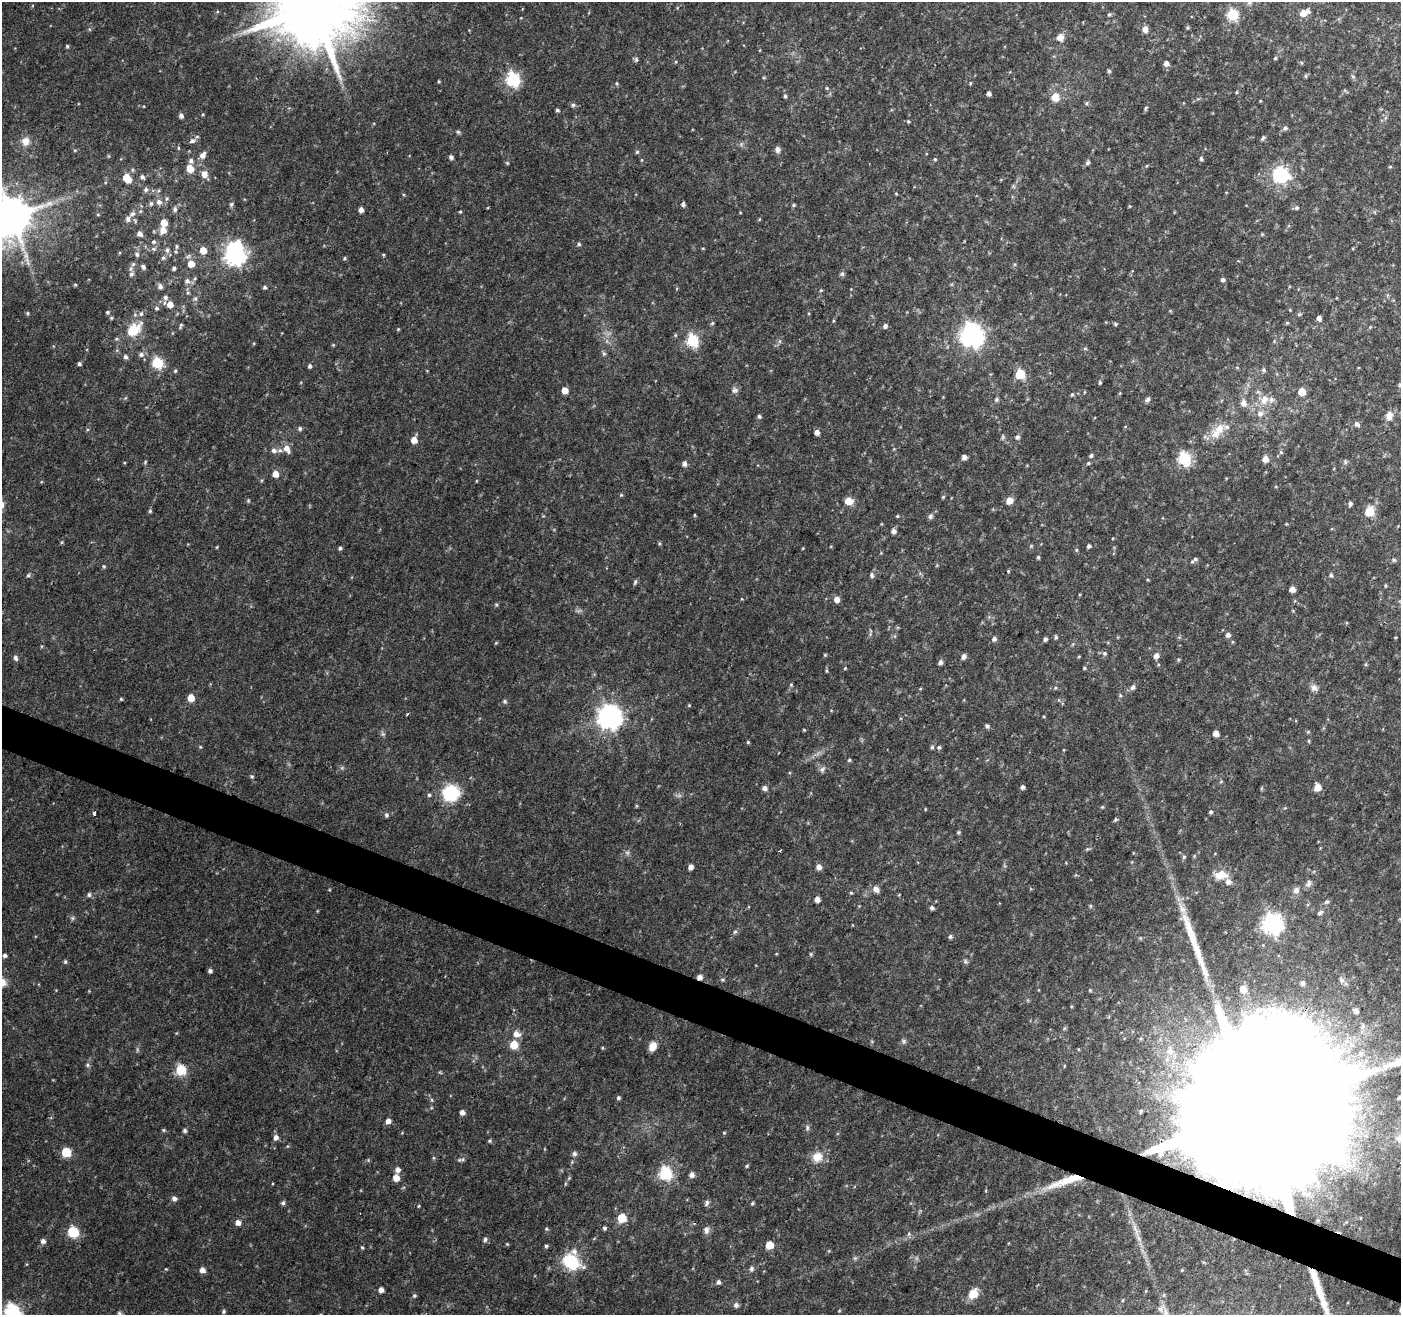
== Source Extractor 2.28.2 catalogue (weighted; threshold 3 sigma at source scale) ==
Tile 6 of 4 x 4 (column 2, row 2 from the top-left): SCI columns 1401-2799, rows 2833-4145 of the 5604 x 5729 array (HDU 1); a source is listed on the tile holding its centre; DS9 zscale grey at full resolution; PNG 1403 x 1317 px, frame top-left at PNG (2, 2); no overlay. Shown black and unused: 3% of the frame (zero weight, under 2 of 3 exposures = <1% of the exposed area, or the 3 px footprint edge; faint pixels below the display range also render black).
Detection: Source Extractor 2.28.2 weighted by HDU 2 'WHT'; one run over the whole footprint, this tile lists its part. Background 0.04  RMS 0.0064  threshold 0.0289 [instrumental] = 3 sigma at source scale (4.5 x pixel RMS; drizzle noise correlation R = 1.50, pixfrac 1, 0.0396/0.0396 arcsec/px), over >= 5 px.
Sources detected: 344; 1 too faint to see at this stretch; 2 long thin detections or spike segments (spike, bleed or trail) — not listed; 9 inside a brighter listed object's ellipse — not listed separately; the other 332 listed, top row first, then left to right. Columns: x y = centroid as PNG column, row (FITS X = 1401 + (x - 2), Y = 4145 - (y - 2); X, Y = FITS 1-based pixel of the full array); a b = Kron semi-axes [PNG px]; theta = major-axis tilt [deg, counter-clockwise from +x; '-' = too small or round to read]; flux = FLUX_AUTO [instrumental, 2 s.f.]
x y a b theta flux
314 7 21 20 - 8600
1304 13 9 5 22 8
1109 14 5 5 - 1.1
1232 15 6 6 - 59
1187 28 5 4 - 0.88
1145 29 8 7 - 3
1060 37 8 8 - 4.4
67 46 4 4 - 0.86
1275 58 5 4 - 0.85
636 59 7 5 77 1.2
1166 63 5 5 - 3.4
1301 63 5 3 - 0.66
1109 71 5 5 - 0.91
1305 76 5 4 - 0.8
1353 76 6 5 - 0.98
513 79 7 6 - 100
439 81 4 3 - 0.67
617 83 5 4 - 0.76
970 83 4 4 - 0.63
827 88 5 4 - 0.68
989 94 4 4 - 2.3
785 96 4 4 - 0.96
1055 97 9 9 - 7.5
1260 101 4 3 - 0.44
1087 103 6 4 89 0.84
573 105 6 5 - 1.2
1146 108 6 4 68 0.96
557 110 4 3 - 1
181 116 5 4 - 2.2
908 121 4 4 - 0.8
1285 128 5 5 - 1.5
458 132 6 5 - 0.97
1263 138 6 4 62 1.1
25 141 13 12 - 5.7
192 141 7 6 - 2.1
178 148 5 3 - 0.68
777 149 8 6 -82 2.2
75 150 5 3 - 0.67
637 152 5 5 - 0.94
203 155 10 7 56 3.3
451 157 4 4 - 2
935 159 5 4 - 0.65
1201 159 5 4 - 1.2
191 161 7 6 - 2.1
507 163 5 4 - 0.75
1087 163 7 5 45 1.4
1390 167 5 3 - 0.58
190 169 5 5 - 12
204 174 8 7 - 5.2
1280 175 12 11 - 46
142 177 6 5 - 1.6
127 178 6 5 - 17
1013 186 6 4 -71 0.91
146 190 6 6 - 1.7
896 194 5 3 - 0.55
167 198 6 5 - 1.1
159 202 7 7 - 3
151 203 6 5 - 1.2
231 204 5 5 - 1.3
683 204 4 4 - 1.6
794 205 5 4 - 0.85
1297 208 5 5 - 1.2
175 209 8 5 89 1.6
361 210 4 4 - 3
460 212 4 3 - 0.76
132 214 8 6 39 2
98 215 5 3 - 0.53
12 216 11 11 - 2400
128 219 7 6 - 2.2
164 223 5 5 - 8.6
163 230 7 6 - 5.5
140 234 5 5 - 3
154 242 6 5 - 1.2
579 244 5 4 - 1.2
176 246 7 3 90 0.92
167 250 7 6 - 1.9
203 250 6 5 - 7.8
137 254 6 5 - 1.5
235 254 9 8 - 370
163 258 5 5 - 1.2
344 258 5 4 - 0.8
1238 261 4 2 - 0.54
133 264 6 5 - 1.4
191 264 6 6 - 6.9
143 267 6 5 - 1.6
174 268 4 3 - 1.4
131 274 7 6 - 1.7
842 274 7 6 - 1.4
195 278 6 4 72 0.91
1223 280 5 5 - 1.5
187 281 7 7 - 2.4
75 284 5 3 - 0.56
160 286 6 6 - 2.1
265 287 5 4 - 1.3
821 290 4 4 - 0.72
188 293 6 4 -18 0.79
165 297 7 7 - 2.1
195 298 6 5 - 1.3
170 304 6 6 - 5.8
157 308 6 6 - 1.3
107 312 5 4 - 0.97
28 313 5 4 - 0.86
111 318 5 4 - 0.75
1319 318 4 4 - 2.5
712 323 6 4 45 0.85
1287 323 5 4 - 0.72
1115 324 5 4 - 0.82
181 325 7 4 72 0.98
885 326 5 5 - 1.9
1370 327 4 4 - 0.54
398 329 4 4 - 0.61
133 330 21 12 41 17
675 335 5 3 - 0.62
972 335 8 8 - 500
692 340 6 6 - 81
780 341 7 4 90 1.2
333 345 4 4 - 0.58
1085 348 6 4 0 0.82
141 354 7 6 - 2.1
604 354 7 5 -89 1.3
125 357 5 5 - 1.9
157 363 6 5 - 53
79 364 4 4 - 1.4
310 366 5 4 - 1.3
1264 370 6 5 - 1.1
175 371 5 4 - 0.87
1020 374 6 5 - 39
1100 382 5 4 - 0.94
1400 385 6 4 -90 0.76
565 390 5 5 - 5.9
734 390 8 7 - 2.1
1258 392 7 4 -18 1.1
1302 392 5 5 - 12
1072 394 5 4 - 0.82
1148 399 7 5 45 1.5
996 400 6 5 - 1.2
1264 400 14 10 70 7.2
1243 403 8 7 - 3.8
1260 413 9 7 16 3
759 416 5 4 - 1.3
1389 416 13 9 81 4.5
1357 424 7 5 -42 1.9
1219 428 15 12 67 8.7
300 429 5 5 - 1.4
817 432 5 5 - 3
1003 437 7 5 83 1
1017 437 6 5 - 1.6
414 440 5 5 - 6.6
287 449 9 7 -60 5
274 450 7 6 - 2.2
1281 452 5 4 - 0.91
1091 455 5 5 - 1.2
964 457 5 4 - 2.6
1184 458 7 6 - 81
1265 459 5 5 - 6.1
145 462 6 4 48 0.72
1345 462 6 4 -72 0.89
1088 463 5 4 - 0.8
684 464 6 5 - 2.3
275 474 5 5 - 6.2
621 495 4 4 - 0.7
943 497 6 3 45 0.73
1009 500 7 6 - 5.5
248 501 5 4 - 0.79
848 501 6 5 - 9.6
1350 503 6 4 82 1.4
150 511 5 5 - 0.87
1369 512 6 6 - 27
694 515 5 3 - 0.6
897 516 4 4 - 0.68
930 516 7 6 - 1.6
894 531 5 5 - 2.7
659 543 5 4 - 0.79
1031 546 5 4 - 0.7
1089 546 4 4 - 1.6
217 547 5 3 - 0.52
340 548 5 4 - 1.3
803 548 4 3 - 0.48
1076 550 5 3 - 0.74
1038 557 4 4 - 0.84
1195 559 8 5 7 1.5
1394 560 6 5 - 1.2
104 566 5 4 - 0.74
1008 571 4 3 - 0.74
28 575 6 4 23 1.1
872 575 7 5 -78 1.5
1331 575 6 5 - 1.2
635 582 7 4 74 1.1
1385 586 5 3 - 0.65
1292 589 5 5 - 4.5
837 599 5 5 - 4.6
496 605 5 4 - 0.83
1228 635 5 5 - 2.4
1056 637 5 4 - 1
994 639 6 5 - 1.9
1045 639 4 4 - 1.5
1105 653 6 6 - 1.3
825 655 4 4 - 0.69
964 656 6 5 - 2.5
1156 656 6 5 - 3.2
16 658 7 5 -72 1.8
940 662 5 5 - 2
845 668 4 3 - 0.54
1084 668 4 4 - 0.71
827 671 5 3 - 0.73
791 685 5 3 - 0.68
1133 687 7 6 - 1.9
1055 688 5 3 - 0.71
1314 688 10 8 -46 3.2
1120 695 5 5 - 0.84
191 698 5 5 - 8.8
121 699 4 4 - 0.75
505 701 5 5 - 1.2
689 705 4 4 - 0.56
407 714 4 3 - 0.6
610 717 8 8 - 580
987 726 5 5 - 1.4
804 730 3 3 - 0.6
1216 733 5 4 - 5.6
383 734 5 5 - 1.1
1309 741 5 3 - 0.63
748 742 4 3 - 0.76
200 747 5 4 - 0.63
932 747 5 4 - 1.1
939 747 5 4 - 1
849 760 4 4 - 0.88
822 769 9 6 50 1.8
252 776 5 5 - 1
1221 781 6 3 20 0.65
1023 787 5 4 - 1.6
1318 787 6 6 - 7.1
765 788 5 5 - 2.9
451 793 18 17 - 30
429 795 5 5 - 1.1
1102 807 5 4 - 0.64
1211 812 5 4 - 1
94 813 4 3 - 5.3
386 815 6 5 - 1.4
1115 819 5 4 - 1
958 832 5 4 - 0.84
1087 849 6 4 43 0.9
627 853 6 6 - 1.5
1184 857 6 5 - 1
691 867 5 4 - 3.3
819 867 6 5 - 3.4
1221 875 18 10 2 8.4
876 889 9 7 -58 3.1
1296 890 8 7 - 2.8
851 893 5 4 - 0.73
89 895 6 5 - 1.4
817 899 5 4 - 4.1
1090 906 6 3 71 0.72
932 908 5 5 - 1.7
1320 913 7 5 38 1.5
72 918 6 5 - 1.1
1272 924 8 7 - 330
735 932 6 5 - 1.2
950 937 5 5 - 1.3
811 954 6 4 -89 0.73
5 956 4 4 - 1.7
65 962 6 4 77 1
965 962 6 6 - 1.3
210 971 5 4 - 1.7
700 977 5 5 - 3.5
722 980 6 4 -20 0.88
1303 983 6 5 - 1.9
1243 989 6 6 - 8.4
1090 990 5 4 - 0.66
1356 1011 6 5 - 3.1
516 1034 9 7 -7 4.8
904 1041 7 6 - 1.4
514 1045 6 6 - 12
653 1046 9 8 - 6.1
1169 1051 11 10 - 6.1
87 1065 6 5 - 1.1
181 1070 6 6 - 46
1399 1097 5 5 - 1.2
618 1098 5 4 - 1.3
432 1100 6 4 -89 0.88
1257 1110 136 30 64 140000
1141 1111 4 4 - 0.75
462 1113 5 5 - 2.9
388 1121 5 4 - 3.6
807 1127 7 5 -90 1.5
163 1130 5 4 - 0.78
185 1131 5 5 - 1.3
724 1133 5 3 - 0.55
276 1138 6 5 - 2.9
1399 1138 11 9 -10 4.5
490 1141 5 4 - 0.88
66 1152 6 5 - 35
574 1154 7 6 - 1.6
817 1157 13 12 - 8.4
459 1160 8 6 4 1.4
747 1166 4 3 - 0.82
397 1170 5 5 - 2.9
665 1174 6 6 - 90
691 1175 5 5 - 2.9
396 1178 5 5 - 7
1066 1181 56 10 18 24
565 1184 6 3 72 0.71
174 1199 5 5 - 2.3
283 1203 6 5 - 1.4
707 1203 8 6 68 1.8
752 1203 5 4 - 0.92
622 1218 6 5 - 22
238 1223 5 5 - 3.6
604 1228 5 5 - 1.3
546 1229 5 4 - 0.86
706 1230 10 7 -85 2.6
73 1232 7 6 - 51
909 1234 6 4 -48 1.1
485 1239 6 5 - 1.5
43 1241 6 6 - 2.3
507 1244 4 3 - 0.57
769 1245 5 5 - 12
546 1246 4 4 - 0.99
362 1247 4 4 - 0.76
571 1262 22 15 -30 26
166 1269 4 4 - 0.51
751 1269 7 6 - 1.6
202 1270 5 5 - 3.6
718 1282 5 5 - 1.8
381 1290 4 4 - 3.4
973 1293 13 10 54 8.5
414 1295 5 5 - 1
1323 1303 51 10 -69 16
736 1305 6 6 - 2.2
224 1311 4 4 - 1.1
839 1311 5 3 - 0.6
12 1312 7 6 - 180
119 1313 7 6 - 1.3
Overlapping masked pixels (flux is a lower limit): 3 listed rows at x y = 700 977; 1257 1110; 1066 1181
Isophote crosses this tile's border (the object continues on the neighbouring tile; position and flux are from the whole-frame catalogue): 8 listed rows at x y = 314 7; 12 216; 1399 1097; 1257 1110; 1399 1138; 1323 1303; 12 1312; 119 1313